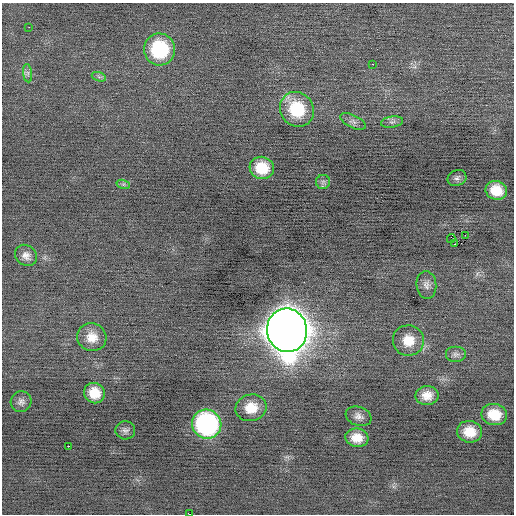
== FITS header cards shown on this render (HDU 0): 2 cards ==
NAXIS1  =                  512 / Axis length
NAXIS2  =                  512 / Axis length

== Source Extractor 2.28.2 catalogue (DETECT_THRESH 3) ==
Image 512 x 512 px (HDU 0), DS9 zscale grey, 1 PNG px = 1 image px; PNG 516 x 516 px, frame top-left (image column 1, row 512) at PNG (2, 3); each listed source drawn as its Kron ellipse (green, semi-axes under 4 px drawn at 4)
Background -0.0605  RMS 0.69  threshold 2.07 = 3 sigma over >= 5 px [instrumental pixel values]
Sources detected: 34; all 34 listed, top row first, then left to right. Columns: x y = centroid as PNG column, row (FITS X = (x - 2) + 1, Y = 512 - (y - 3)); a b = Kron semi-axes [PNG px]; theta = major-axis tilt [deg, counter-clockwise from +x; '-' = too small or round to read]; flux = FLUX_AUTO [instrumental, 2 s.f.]
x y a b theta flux
29 27 2 2 - 64
159 49 16 15 - 3300
373 64 2 2 - 68
28 73 9 4 -82 120
99 77 7 4 -19 110
297 109 18 16 -50 2400
353 121 14 6 -26 190
392 122 11 5 9 150
262 168 12 11 - 1200
457 178 9 8 - 160
323 182 7 7 - 130
123 184 7 4 -18 96
496 190 11 9 -19 880
465 235 2 2 - 810
451 239 4 3 - 610
455 244 2 2 - 290
26 255 12 10 -39 310
426 285 14 10 -84 270
287 330 22 20 -79 130000
92 337 15 14 - 660
408 341 15 15 - 830
456 354 10 8 0 190
94 393 11 10 - 830
427 395 11 9 1 510
21 402 10 10 - 220
251 408 15 13 14 920
494 415 13 10 -11 960
358 416 13 9 -19 280
207 424 15 14 - 8400
125 430 10 9 - 180
469 432 12 11 - 890
357 438 11 9 -8 630
68 446 2 2 - 610
189 514 2 2 - 280
At the frame edge (FLAGS 8, measured only in part): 1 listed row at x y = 189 514